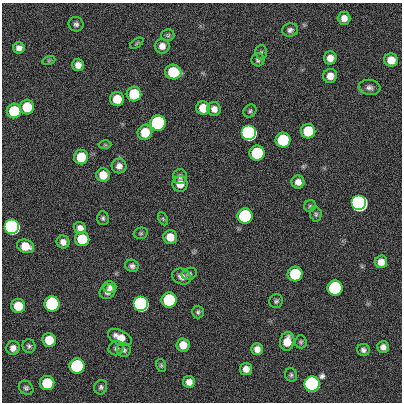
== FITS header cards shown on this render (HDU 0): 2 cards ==
NAXIS1  =                  400
NAXIS2  =                  400

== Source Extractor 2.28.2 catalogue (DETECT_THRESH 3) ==
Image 400 x 400 px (HDU 0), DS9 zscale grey, 1 PNG px = 1 image px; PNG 404 x 404 px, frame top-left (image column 1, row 400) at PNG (2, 3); each listed source drawn as its Kron ellipse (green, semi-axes under 4 px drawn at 4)
Background 0.599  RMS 34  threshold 101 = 3 sigma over >= 5 px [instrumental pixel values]
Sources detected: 84; all 84 listed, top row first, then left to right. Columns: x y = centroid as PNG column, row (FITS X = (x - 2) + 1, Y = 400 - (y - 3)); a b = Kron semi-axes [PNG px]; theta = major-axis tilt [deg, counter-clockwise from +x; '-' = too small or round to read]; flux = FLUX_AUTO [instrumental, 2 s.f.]
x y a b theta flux
344 18 6 6 - 1.5e+04
76 24 7 7 - 6.5e+03
290 30 8 6 11 7.4e+03
168 35 6 6 - 4.6e+03
137 43 7 3 36 3.0e+03
162 46 7 7 - 1.5e+04
19 48 5 5 - 1.1e+04
261 52 7 6 - 5.0e+03
330 58 6 6 - 1.8e+04
49 60 7 4 19 3.1e+03
258 60 6 6 - 6.3e+03
391 60 7 6 - 3.1e+04
78 65 6 6 - 1.4e+04
173 72 8 7 - 1.2e+05
330 76 7 7 - 2.0e+04
369 87 11 7 -7 1.0e+04
134 94 7 7 - 1.2e+05
117 99 7 7 - 4.7e+04
27 107 7 7 - 7.3e+04
203 108 7 7 - 3.8e+04
214 109 7 6 - 1.4e+04
14 111 7 7 - 1.2e+05
250 111 7 6 - 4.7e+03
158 123 7 7 - 1.0e+06
308 131 7 7 - 9.1e+04
145 132 8 7 - 5.0e+04
249 133 7 7 - 3.5e+06
283 140 7 7 - 2.1e+05
105 145 6 4 -1 3.1e+03
257 153 7 7 - 2.0e+05
81 157 7 7 - 5.8e+04
119 166 7 7 - 1.2e+04
103 175 7 6 - 3.5e+04
180 176 7 7 - 7.9e+03
298 182 6 6 - 1.5e+04
180 184 8 7 - 2.3e+04
359 203 7 7 - 1.1e+07
310 206 6 6 - 3.9e+03
316 214 7 5 -81 4.6e+03
245 216 7 7 - 5.4e+05
103 218 7 6 - 5.4e+03
163 219 7 4 -64 3.2e+03
12 227 7 7 - 2.9e+06
80 228 6 5 - 1.2e+04
141 233 7 5 14 3.9e+03
170 237 7 6 - 2.8e+04
82 239 7 7 - 7.7e+04
63 242 6 6 - 1.2e+04
25 246 9 6 -17 3.7e+04
381 262 6 6 - 2.0e+04
132 266 7 6 - 7.2e+03
189 274 8 6 14 4.7e+03
295 274 7 7 - 1.4e+05
182 277 10 7 -24 1.4e+04
110 287 6 5 - 8.5e+03
335 288 7 7 - 5.7e+05
107 292 8 7 - 1.1e+04
169 300 7 7 - 3.1e+05
276 301 7 6 - 5.1e+03
52 304 8 7 - 6.1e+05
141 304 7 7 - 2.1e+06
18 306 7 7 - 5.1e+04
198 312 6 6 - 5.3e+03
120 337 13 7 -25 2.5e+04
49 340 7 7 - 4.9e+04
287 341 9 7 78 3.3e+04
301 342 6 5 - 4.2e+03
183 345 6 6 - 2.8e+04
29 346 7 6 - 5.3e+03
383 347 6 6 - 1.1e+04
13 348 7 6 - 1.3e+04
116 348 8 7 - 5.9e+03
257 349 6 6 - 1.3e+04
124 350 7 7 - 6.7e+03
363 350 6 6 - 7.4e+03
161 365 6 5 - 3.8e+03
77 366 7 7 - 5.2e+05
246 369 6 6 - 1.6e+04
291 375 7 6 - 4.8e+03
189 382 6 6 - 1.5e+04
47 383 7 7 - 9.9e+04
312 384 8 7 - 5.5e+06
101 387 7 6 - 5.5e+03
26 388 8 6 -41 5.9e+03